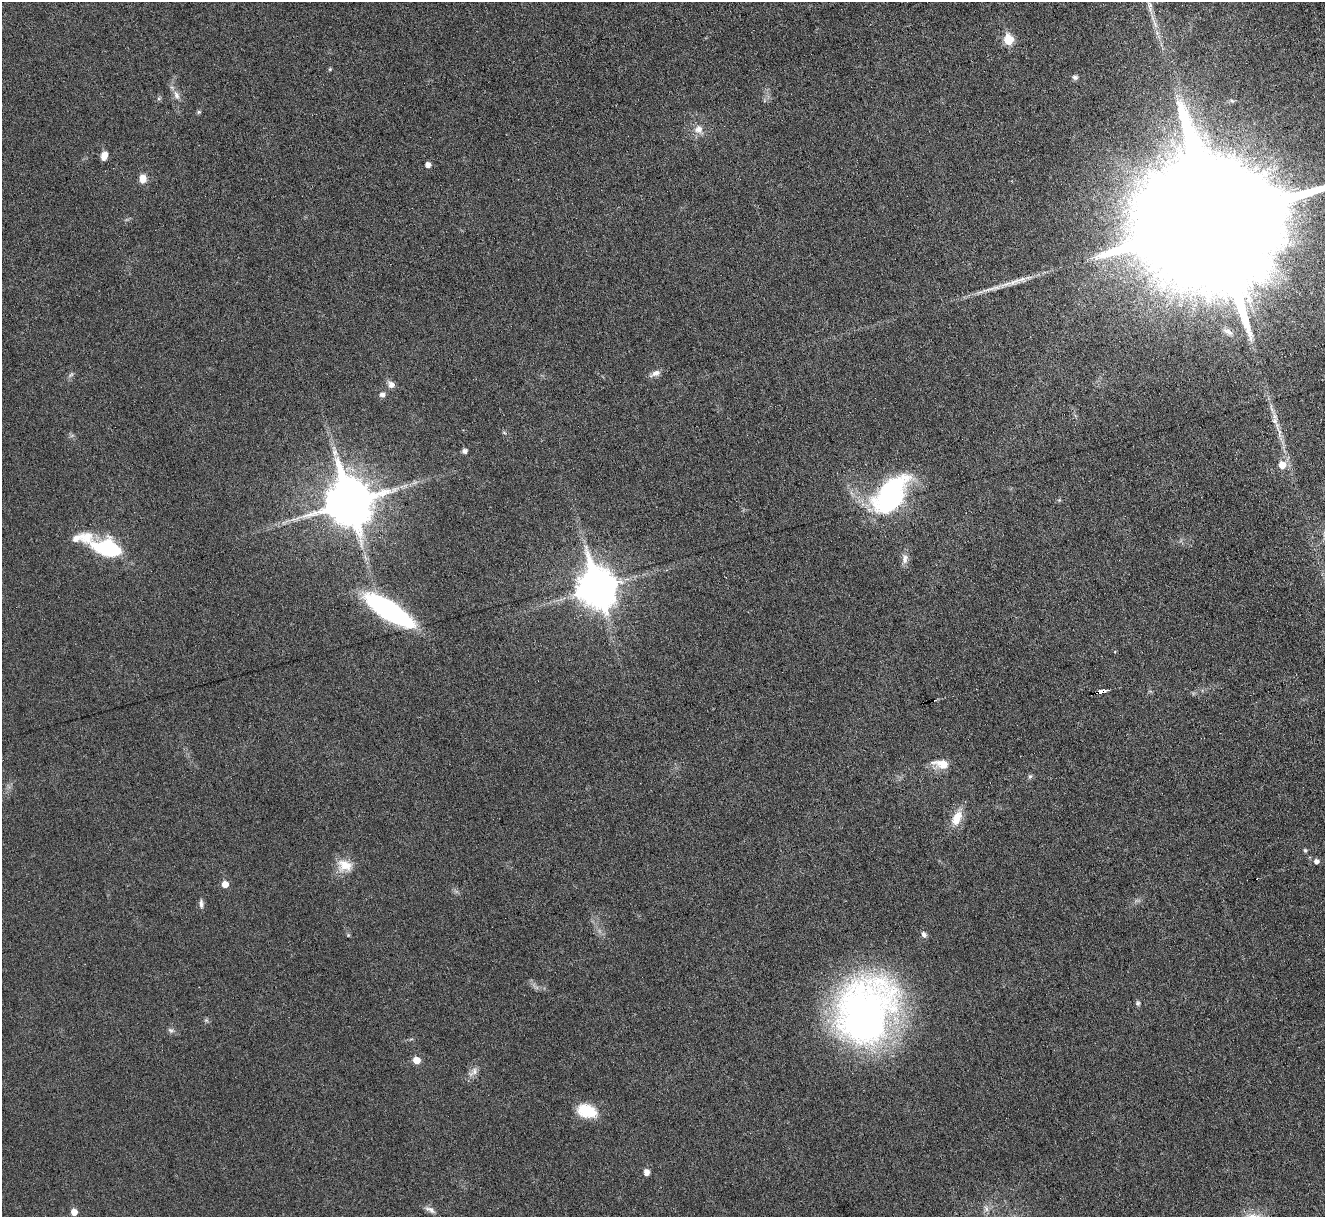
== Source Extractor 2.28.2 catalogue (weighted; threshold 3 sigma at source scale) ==
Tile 10 of 4 x 4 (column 2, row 3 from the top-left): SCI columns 1323-2645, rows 1361-2575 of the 5292 x 5276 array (HDU 1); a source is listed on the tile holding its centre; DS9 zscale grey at full resolution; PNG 1327 x 1219 px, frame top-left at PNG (2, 2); no overlay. Shown black and unused: <1% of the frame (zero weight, under 3 of 6 exposures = <1% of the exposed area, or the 3 px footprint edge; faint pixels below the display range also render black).
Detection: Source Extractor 2.28.2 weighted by HDU 2 'WHT'; one run over the whole footprint, this tile lists its part. Background 0.0461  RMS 0.0041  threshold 0.0168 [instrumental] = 3 sigma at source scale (4.09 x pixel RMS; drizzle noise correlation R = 1.36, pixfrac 0.8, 0.05/0.05 arcsec/px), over >= 5 px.
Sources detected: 50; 1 too faint to see at this stretch — not listed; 2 inside a brighter listed object's ellipse — not listed separately; the other 47 listed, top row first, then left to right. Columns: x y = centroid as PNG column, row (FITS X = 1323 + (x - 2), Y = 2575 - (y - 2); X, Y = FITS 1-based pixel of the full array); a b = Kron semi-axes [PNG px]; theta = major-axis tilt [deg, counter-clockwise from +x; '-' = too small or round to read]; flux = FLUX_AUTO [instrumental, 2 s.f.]
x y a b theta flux
1150 6 26 7 -72 4.7
1008 40 6 5 - 16
330 69 5 4 - 0.43
1075 77 8 6 -17 1.1
177 95 12 7 -69 2.2
199 112 6 5 - 0.57
698 129 11 10 - 3
104 154 7 6 - 3.2
428 164 5 4 - 2.4
143 179 10 8 -89 3.4
1213 221 60 30 14 39000
989 289 29 4 15 4.2
1228 332 16 7 -29 2.1
656 373 10 8 18 2
71 375 9 3 44 0.67
391 384 9 9 - 1.9
382 394 7 5 -2 1.4
1277 426 17 5 -75 3
464 451 5 4 - 1.6
1282 465 7 7 - 4.7
890 494 41 22 54 66
349 502 15 14 - 1800
76 538 11 8 32 2.8
108 549 33 17 -15 29
905 559 14 8 86 2.2
597 588 14 11 -73 970
389 610 49 15 -32 69
1102 692 6 3 12 20
942 764 21 10 -12 5.4
1030 776 6 5 - 0.71
957 818 22 12 65 6.2
1305 850 6 4 -68 0.5
1316 861 5 5 - 1.7
345 865 20 15 -11 6.5
225 884 5 5 - 4.2
201 904 12 5 -87 1.2
924 934 8 6 -61 1.3
1138 1003 7 6 - 0.82
866 1012 72 56 70 190
206 1020 6 5 - 0.66
171 1030 9 5 -36 1
416 1060 5 5 - 5.6
474 1071 11 7 89 2
587 1111 23 15 -14 11
646 1172 5 5 - 2.7
430 1210 15 7 -28 1.8
74 1212 5 5 - 3.7
Overlapping masked pixels (flux is a lower limit): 1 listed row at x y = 1102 692
Isophote crosses this tile's border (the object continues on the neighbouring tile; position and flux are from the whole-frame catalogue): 2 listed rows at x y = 1150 6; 1213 221